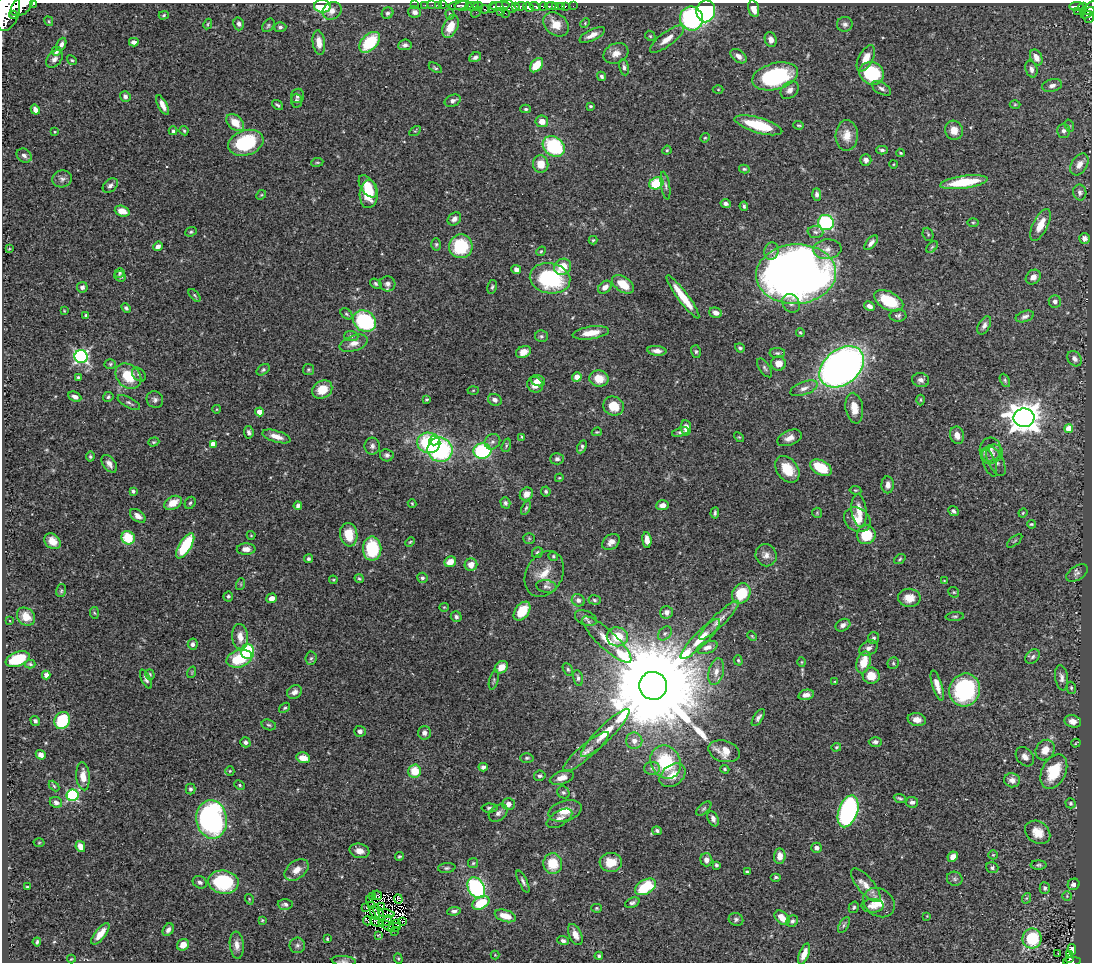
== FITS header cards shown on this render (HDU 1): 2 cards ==
NAXIS1  =                 1090
NAXIS2  =                  960

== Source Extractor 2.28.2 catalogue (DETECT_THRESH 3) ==
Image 1090 x 960 px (HDU 1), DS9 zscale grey, 1 PNG px = 1 image px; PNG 1094 x 964 px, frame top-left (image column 1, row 960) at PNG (2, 3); each listed source drawn as its Kron ellipse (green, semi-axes under 4 px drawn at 4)
Background 0.434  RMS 0.021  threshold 0.0619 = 3 sigma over >= 5 px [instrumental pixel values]
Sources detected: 499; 4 with non-positive FLUX_AUTO (blend fragments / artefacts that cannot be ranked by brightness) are neither listed nor drawn; the other 495 listed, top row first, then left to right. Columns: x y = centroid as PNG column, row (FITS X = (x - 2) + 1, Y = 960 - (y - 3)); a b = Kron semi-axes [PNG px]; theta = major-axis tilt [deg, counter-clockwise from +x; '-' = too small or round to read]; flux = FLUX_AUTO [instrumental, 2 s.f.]
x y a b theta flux
34 3 3 2 - 78
414 5 2 2 - 5.2
425 5 2 2 - 6.5
432 5 2 2 - 5.6
438 5 2 2 - 10
443 5 3 2 - 11
459 5 10 4 7 280
22 6 12 8 42 1300
322 6 8 6 -4 56
463 6 9 4 5 480
472 6 7 4 0 220
478 6 5 4 - 49
500 6 9 4 6 180
509 6 8 5 -39 170
516 6 3 3 - 50
521 6 6 3 5 110
535 6 5 3 - 180
543 6 4 3 - 160
550 6 6 3 7 200
555 6 4 3 - 150
562 6 3 2 - 33
565 6 3 3 - 20
573 6 2 2 - 5
1076 6 7 3 3 91
493 7 5 3 - 98
528 7 5 4 - 460
1083 7 4 4 - 56
1090 8 8 5 43 190
485 9 4 3 - 55
754 9 8 5 -76 14
7 11 20 12 76 3800
332 11 10 8 32 9
706 11 11 9 80 160
1077 11 2 2 - 4.2
415 12 6 5 - 4.9
476 12 6 3 54 7.1
500 12 2 2 - 14
387 13 6 5 - 3.2
505 13 2 2 - 10
1088 13 8 3 37 170
450 14 5 4 - 2
14 15 4 3 - 190
164 15 5 4 - 2
1089 17 6 5 - 190
691 18 12 11 - 210
49 21 5 4 - 1.5
585 23 5 3 - 1.3
208 24 5 4 - 1.6
239 24 6 5 - 3.7
556 24 14 10 -40 23
845 24 8 7 - 4.8
268 25 7 5 51 2.6
451 26 12 7 66 22
280 27 6 5 - 3.1
592 35 14 5 26 10
650 36 5 4 - 1.7
667 39 20 7 37 16
771 40 8 6 -73 7.5
134 42 5 4 - 5.3
319 42 12 6 -82 15
370 42 12 7 45 69
61 44 7 4 67 4.8
405 45 7 5 7 4.3
56 51 5 4 - 4
616 53 13 9 27 12
739 56 9 6 -37 7
475 57 6 4 30 4
1036 57 8 5 -64 11
866 58 14 7 63 16
54 59 10 6 48 5.9
72 60 5 4 - 1.9
536 65 8 5 51 27
624 67 8 5 -81 4
435 68 7 4 -32 2.3
1031 69 8 6 -74 6.3
872 73 12 11 - 83
602 76 5 4 - 2.9
775 76 23 13 15 150
1052 86 10 6 13 6.5
881 88 10 5 -30 4.4
718 90 5 3 - 1.3
790 90 10 7 42 7.6
125 96 5 5 - 4.2
297 96 7 6 - 4.2
297 101 7 5 -86 4.1
453 101 8 5 23 5.6
1015 104 5 3 - 1.5
163 105 10 4 -63 8.6
278 105 6 3 -39 2.7
590 106 4 3 - 2.4
526 109 5 4 - 2.3
35 110 5 4 - 6.4
542 121 6 5 - 11
235 123 10 7 -43 21
758 125 24 7 -16 58
799 125 5 4 - 1.8
1070 126 6 4 -72 1.8
954 130 10 9 - 15
173 131 4 4 - 2.8
184 131 5 3 - 1.6
415 131 6 4 30 1.8
1063 131 7 6 - 5
55 132 4 3 - 1.3
847 135 15 11 87 17
705 138 5 4 - 1.5
246 143 18 12 19 92
554 146 12 9 -39 110
667 150 4 4 - 1.6
882 150 5 3 - 2.9
901 153 4 3 - 1.6
24 155 8 6 -36 5.9
866 160 6 5 - 6.2
317 162 6 3 8 1.5
541 164 8 7 - 20
894 164 4 3 - 1.1
1079 164 12 7 58 11
744 169 5 4 - 2.2
62 179 10 8 13 5.9
964 182 24 6 8 62
656 183 7 5 23 68
110 186 9 6 43 4.9
368 186 12 7 -56 21
665 186 14 4 -81 4.6
1080 192 8 6 -78 4.3
369 194 14 9 86 37
817 194 6 4 -89 4.5
261 195 5 4 - 1.5
726 203 5 4 - 4.3
744 206 4 3 - 2.4
122 211 7 5 -18 15
454 219 7 6 - 6.6
826 222 8 7 - 140
973 222 5 3 - 1.6
1040 225 17 7 64 21
191 232 6 4 22 2.2
815 232 8 6 -4 3.9
928 234 7 5 -68 2.3
1084 238 5 5 - 6.7
593 240 4 4 - 1.7
871 243 9 4 49 5.6
436 244 6 4 88 2.3
158 246 5 4 - 6.9
461 246 12 12 - 73
932 247 7 4 45 2.4
9 249 4 2 - 0.99
827 249 14 10 4 11
541 251 5 4 - 1.6
771 251 9 7 73 5.6
562 267 9 8 - 27
516 270 5 4 - 6.3
120 273 5 4 - 2
796 274 40 30 3 1500
120 276 6 5 - 2.6
1033 277 8 6 42 8.1
550 278 20 15 -10 130
376 284 6 4 -34 2.6
387 284 8 7 - 5.6
623 284 12 7 -33 26
82 287 5 5 - 4.4
492 287 7 4 79 2.6
605 287 7 5 42 9.3
195 295 8 4 -49 2.1
683 297 26 5 -53 36
889 301 16 9 -27 54
1055 301 6 6 - 4.7
791 303 10 8 -54 6.9
869 306 6 4 -30 6.5
126 308 5 4 - 2.9
64 311 3 3 - 1.1
716 313 6 5 - 7.7
346 314 6 4 -40 2.3
86 315 4 3 - 1.9
898 316 8 6 2 3.4
1025 316 9 5 18 5
364 321 12 10 -33 160
984 325 10 5 61 5.7
591 333 18 6 8 20
800 333 4 3 - 1.6
351 336 7 5 -2 2.9
541 336 6 5 - 2.5
354 343 14 7 19 11
740 348 5 4 - 2.6
657 351 9 5 -6 7
523 352 8 5 26 10
696 352 6 5 - 2.7
777 353 8 5 -1 2.9
81 356 6 6 - 300
1074 359 8 6 -52 5.2
778 363 7 7 - 16
110 364 5 5 - 2
842 367 25 17 39 910
765 368 11 5 -55 3.5
308 369 6 5 - 2.2
263 370 7 5 36 2.7
139 374 8 5 -46 3.5
128 376 14 11 -43 42
78 377 4 4 - 1.7
577 377 5 4 - 11
599 379 9 8 - 19
921 380 8 7 - 5.3
1005 380 7 4 -64 2.3
538 381 7 5 -20 7.9
535 385 8 7 - 12
804 388 14 6 21 8.2
322 390 10 8 32 28
473 390 5 3 - 1.3
75 397 7 4 -27 6.4
108 397 5 4 - 2.7
155 400 9 8 - 5.1
427 400 4 4 - 1.9
495 400 7 5 -22 5.2
921 400 5 3 - 1.5
129 403 12 5 -29 3.7
613 406 10 9 - 27
854 408 15 8 -81 16
217 409 4 3 - 0.97
259 412 4 4 - 19
1024 418 10 9 - 2400
686 428 8 5 -86 10
1069 429 4 4 - 34
249 432 6 5 - 3.8
597 432 5 3 - 1.5
680 432 8 4 17 3.4
957 435 9 7 -71 10
276 436 14 5 -17 13
522 437 4 3 - 1.5
739 437 6 3 -43 1.4
789 438 13 7 21 10
434 441 5 4 - 26
154 442 6 4 19 2
492 442 8 7 - 4.7
429 443 11 10 - 95
213 444 4 4 - 12
506 445 7 4 72 2
372 446 8 7 - 5.2
582 447 7 4 64 3.3
990 449 12 10 78 11
440 450 12 12 - 200
482 451 9 7 4 110
992 454 11 9 32 11
387 455 7 6 - 4.3
90 457 5 4 - 2.1
557 459 7 5 1 4.4
996 461 16 7 -64 8.9
989 462 15 6 -71 6.6
109 464 10 6 -53 7.2
821 468 11 7 -28 46
787 469 15 10 -52 31
559 478 4 3 - 1.3
888 485 8 6 89 7.6
855 490 6 4 -9 1.6
133 491 4 3 - 2.5
546 491 5 5 - 2.1
526 494 7 6 - 9
173 503 9 6 28 19
190 503 6 5 - 2.6
505 503 6 5 - 3.3
412 504 4 3 - 1.5
663 505 7 5 5 7.6
298 506 4 4 - 4.8
526 508 7 4 65 2.2
859 511 16 7 -85 17
953 511 6 4 -40 3.7
715 513 6 3 85 2.6
817 513 5 5 - 1.7
1023 513 5 4 - 1.5
138 516 9 5 -35 8.5
857 520 14 11 -35 18
1031 524 4 3 - 1.7
251 535 4 4 - 1.3
349 535 12 8 -81 29
866 535 9 9 - 43
128 538 7 6 - 46
529 538 5 5 - 2
647 540 8 4 -84 10
52 541 9 7 -42 15
1015 541 9 3 40 1.6
410 542 5 3 - 1.5
611 542 10 7 39 8
185 546 14 6 58 70
246 549 9 5 1 8.6
372 549 12 9 -90 77
537 553 6 5 - 2.4
766 555 11 10 - 9.1
553 556 5 4 - 1.9
308 559 4 4 - 2.8
900 559 6 4 37 2
450 562 6 5 - 13
471 565 6 6 - 12
1077 573 12 7 33 5.1
544 574 24 18 61 26
422 578 5 5 - 2.9
359 579 5 3 - 1.8
333 580 4 4 - 1.4
944 581 3 3 - 1
241 584 6 3 72 1.6
546 586 10 6 -10 4.7
61 591 6 5 - 2.2
954 592 6 5 - 1.9
741 593 11 8 57 55
228 596 5 5 - 2.6
272 598 5 5 - 7.7
909 598 11 9 -1 16
578 600 7 6 - 4.4
594 600 6 4 -7 2.7
444 607 4 4 - 1.4
522 611 10 7 52 36
667 612 6 6 - 6.5
94 613 6 4 -85 1.7
955 616 9 4 4 2.7
26 617 10 8 -44 17
456 617 5 5 - 4.2
586 618 11 7 -22 6
719 620 27 6 45 14
10 621 4 2 - 0.86
843 625 8 6 28 5.2
665 634 8 5 48 3.6
752 636 5 3 - 1.5
240 637 13 8 -84 14
617 637 10 9 - 34
874 638 6 5 - 3.1
700 639 27 7 45 22
607 640 32 9 -43 28
193 644 5 5 - 4.1
707 647 11 6 20 9.2
868 648 10 7 29 6.7
247 652 7 6 - 79
1033 657 8 6 46 4.1
311 658 7 5 84 2.9
18 659 12 7 21 54
239 659 13 8 17 58
738 660 5 4 - 1.8
802 662 5 3 - 1.4
863 662 11 6 73 28
893 663 6 5 - 2.3
30 664 5 4 - 2.1
501 667 7 5 40 16
568 669 7 4 -63 2.5
192 672 6 3 72 1.3
716 672 13 7 76 11
150 674 5 4 - 2
46 675 4 4 - 5.3
871 676 8 8 - 21
578 678 8 5 -80 3.7
1062 678 13 6 -82 6.2
146 679 10 4 -65 4.4
494 680 10 4 75 2.4
835 681 4 2 - 1
937 685 15 5 -73 11
653 686 14 14 - 55000
1071 688 6 4 -71 1.9
965 690 16 15 - 170
294 692 8 6 30 6.7
806 695 8 5 13 7.4
285 708 6 4 38 2.2
758 718 10 4 56 4.1
917 719 9 6 -11 9.3
35 721 5 4 - 3.3
62 721 9 7 61 83
1073 721 8 6 -16 10
269 725 7 5 -17 2.7
360 731 6 5 - 5.3
424 733 6 6 - 6
605 733 33 7 45 27
634 741 8 8 - 9.7
245 742 5 5 - 3.9
875 742 6 5 - 4.1
1076 743 4 2 - 1.4
836 747 5 4 - 1.5
1045 750 11 9 56 15
724 751 16 10 -16 20
586 752 29 7 40 16
41 755 5 4 - 7.4
1025 757 11 8 -50 7.8
303 758 7 5 -11 15
527 758 7 4 1 2.4
666 762 17 14 -60 82
483 767 4 4 - 3.9
652 768 8 6 2 5.1
725 769 5 4 - 1.7
230 771 5 4 - 1.6
415 771 6 6 - 28
1054 771 18 12 64 47
673 775 14 10 37 20
83 776 14 6 -85 16
540 776 6 5 - 3
562 778 12 6 18 12
1012 780 8 7 - 8.8
240 785 5 4 - 2
54 786 6 3 -45 1.7
190 789 5 5 - 3.3
563 792 6 5 - 2.8
73 795 6 6 - 160
900 798 6 3 -21 2.2
56 802 6 5 - 5.8
912 802 6 5 - 4.6
1070 803 5 5 - 2.5
508 804 6 6 - 7.6
489 808 8 4 0 3.1
704 809 9 5 41 2.9
565 811 17 10 16 20
848 811 16 9 71 280
498 813 10 7 38 6.2
559 818 14 7 32 8.1
212 819 19 15 -81 360
713 819 8 5 -66 5.5
657 831 5 4 - 2.9
1038 832 13 10 -36 18
39 843 5 3 - 1.3
80 846 6 4 -62 15
817 848 5 5 - 4.8
359 851 10 7 -14 11
993 855 5 4 - 1.4
399 856 4 4 - 2
780 856 8 6 87 12
953 857 5 4 - 10
706 860 6 6 - 7.8
611 862 11 9 3 26
473 863 5 5 - 2
553 864 10 9 - 38
716 865 3 3 - 2
1039 865 8 4 1 2.7
447 868 9 5 6 3
992 868 6 5 - 3.1
297 870 13 9 37 13
747 872 3 2 - 1.6
776 877 5 3 - 2.3
955 879 8 7 - 3.6
523 881 12 4 -64 4.1
200 882 7 6 - 4.2
223 882 15 11 -8 96
1074 884 6 5 - 5.5
866 885 20 8 -50 14
27 887 3 3 - 1.6
645 887 11 7 30 67
476 888 11 8 -59 220
1045 888 6 5 - 2.9
377 895 5 3 - 3.1
1067 896 4 4 - 1.7
373 897 3 2 - 2.7
1027 898 5 3 - 1.6
249 899 5 3 - 1.3
398 899 5 3 - 1.5
370 900 2 2 - 1.8
481 903 9 6 30 46
632 903 7 5 24 3.7
879 903 17 13 -35 21
285 904 7 5 -2 4
372 906 3 2 - 0.6
381 906 4 3 - 1.8
873 906 11 7 0 9.8
854 907 6 4 58 2.5
366 908 2 2 - 2.7
596 908 5 4 - 1.8
454 911 7 4 7 3.9
379 912 9 2 -61 1.4
375 913 7 3 -70 0.23
386 914 8 3 -11 1.7
505 916 11 6 -17 19
927 916 3 3 - 0.89
782 918 9 5 -42 17
736 919 7 6 - 3.4
262 920 4 3 - 1.4
387 920 6 3 67 1.3
367 921 4 2 - 2.4
403 921 2 2 - 0.67
792 921 6 5 - 3.7
376 922 6 2 -31 1.3
396 923 2 2 - 1.4
386 925 9 3 -30 1.2
844 925 9 4 60 3
394 928 6 3 18 1
168 930 7 5 57 4.8
394 931 2 2 - 1
100 934 13 5 52 17
379 935 4 3 - 1.6
575 935 11 6 -66 11
1032 938 10 9 - 72
327 939 3 2 - 1.4
563 941 6 4 -19 3.8
37 942 4 3 - 2.2
183 945 6 5 - 15
237 945 13 7 -84 9.3
297 945 8 7 - 4.1
1072 949 5 4 - 4.2
1058 953 3 2 - 1.5
804 954 11 5 67 13
1070 954 3 2 - 1.6
495 955 4 4 - 1.2
599 956 4 3 - 2.4
71 959 4 3 - 1.2
398 959 5 4 - 1.7
1070 959 3 3 - 20
344 961 12 5 -6 4
1072 961 9 3 4 70
At the frame edge (FLAGS 8, measured only in part): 6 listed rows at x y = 34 3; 22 6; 1090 8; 7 11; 344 961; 1072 961
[4 non-positive-flux detections neither listed nor drawn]